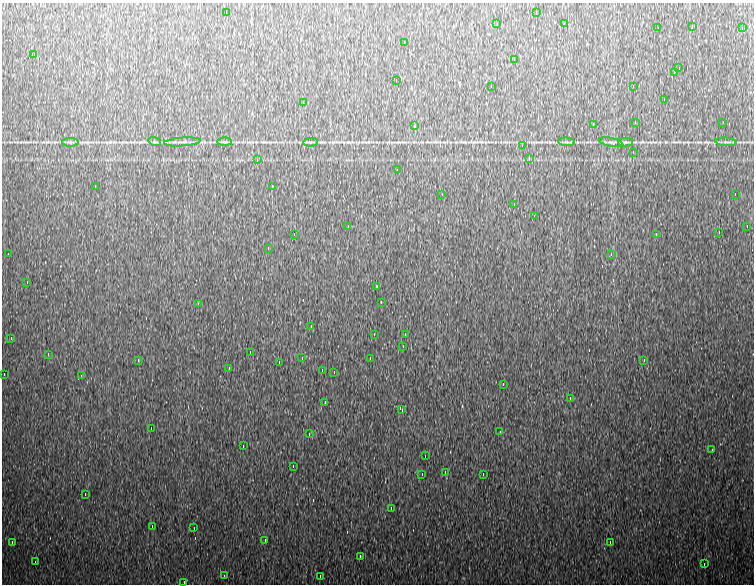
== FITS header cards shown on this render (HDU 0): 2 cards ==
NAXIS1  =                  752
NAXIS2  =                  582

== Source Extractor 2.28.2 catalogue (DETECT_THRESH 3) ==
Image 752 x 582 px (HDU 0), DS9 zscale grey, 1 PNG px = 1 image px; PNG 756 x 586 px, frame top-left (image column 1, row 582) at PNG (2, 3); each listed source drawn as its Kron ellipse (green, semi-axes under 4 px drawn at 4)
Background 1020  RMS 21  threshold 64.2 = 3 sigma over >= 5 px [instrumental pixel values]
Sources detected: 97; all 97 listed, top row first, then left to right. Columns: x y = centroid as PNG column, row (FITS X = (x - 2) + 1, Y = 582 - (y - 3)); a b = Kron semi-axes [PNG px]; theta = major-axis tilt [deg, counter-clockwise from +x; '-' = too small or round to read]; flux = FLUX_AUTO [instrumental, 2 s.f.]
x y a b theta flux
226 12 4 2 - 7400
536 12 4 2 - 9300
497 24 3 2 - 2200
564 24 4 2 - 8600
692 26 3 2 - 1900
658 28 3 2 - 2100
742 28 4 2 - 10000
404 42 4 2 - 10000
34 54 4 2 - 5100
514 60 4 2 - 27000
679 68 3 2 - 5800
674 72 3 2 - 110000
396 80 3 2 - 10000
491 86 3 2 - 10000
633 86 4 2 - 9200
664 100 4 2 - 23000
303 102 4 2 - 6400
635 122 3 2 - 4300
723 122 3 2 - 10000
593 124 4 2 - 23000
415 126 3 2 - 3500
70 142 8 4 0 3000
155 142 6 4 -17 2100
182 142 18 3 4 4900
225 142 7 3 -1 2000
310 142 7 3 4 2000
566 142 8 3 -5 2500
611 142 12 2 -11 2800
625 142 7 4 0 2600
726 142 11 3 -4 3000
522 146 4 2 - 12000
633 152 2 2 - 650
529 158 4 2 - 10000
257 160 4 2 - 7600
397 170 3 2 - 5300
95 186 3 2 - 1800
272 186 4 2 - 8800
442 194 3 2 - 2100
735 194 3 2 - 47000
514 204 3 2 - 1300
534 216 4 2 - 17000
348 226 4 2 - 7200
747 226 3 2 - 2800
719 232 4 2 - 14000
294 234 3 2 - 1200
656 234 4 2 - 4900
268 248 4 2 - 9700
8 254 3 2 - 4600
611 254 4 2 - 10000
27 282 3 2 - 7900
377 286 3 2 - 950
381 302 3 2 - 9600
198 304 4 2 - 12000
311 326 3 2 - 8500
374 334 3 2 - 1100
405 334 4 2 - 9200
11 338 4 2 - 35000
403 346 4 2 - 8900
250 352 3 2 - 9700
48 354 4 2 - 6000
302 358 3 3 - 1600
370 358 3 2 - 15000
138 360 4 2 - 9400
644 360 4 2 - 11000
279 362 3 2 - 3400
229 368 3 2 - 9900
322 370 4 2 - 10000
334 372 3 3 - 1500
4 374 3 2 - 10000
81 376 4 2 - 6200
503 384 3 2 - 11000
570 398 4 2 - 11000
325 402 4 2 - 10000
402 410 4 3 - 11000
151 428 3 2 - 12000
500 432 3 2 - 3400
309 434 3 2 - 930
243 446 3 2 - 8700
712 450 4 2 - 11000
425 456 4 2 - 10000
293 466 3 2 - 8800
445 472 4 2 - 10000
422 474 3 2 - 6500
483 474 4 2 - 79000
85 494 3 2 - 4900
391 508 4 2 - 9900
152 526 4 2 - 9300
194 528 3 2 - 3300
265 540 3 2 - 2200
12 542 4 2 - 21000
610 542 3 2 - 9900
360 556 4 2 - 9400
35 562 3 2 - 9300
704 564 2 2 - 1100
224 576 4 2 - 10000
320 576 3 2 - 4900
184 582 3 2 - 3200
At the frame edge (FLAGS 8, measured only in part): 1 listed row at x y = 184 582